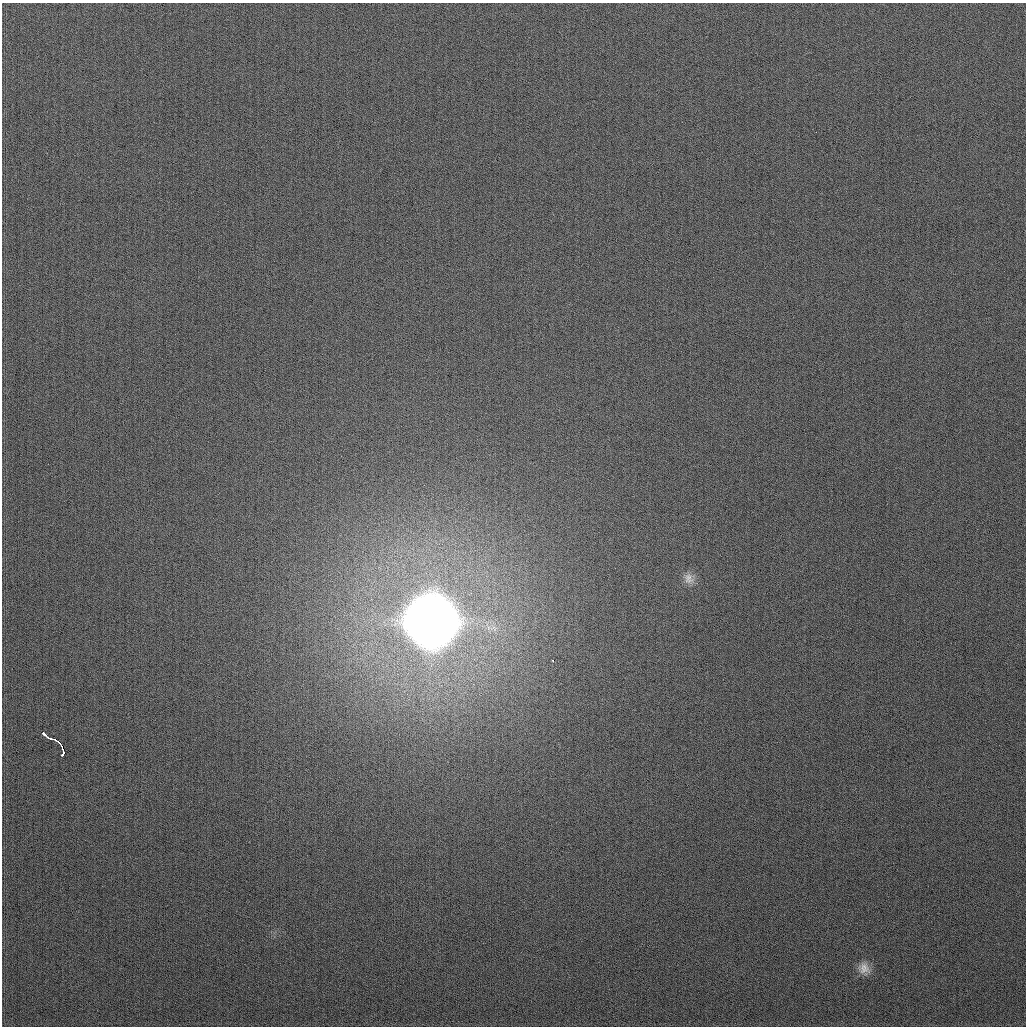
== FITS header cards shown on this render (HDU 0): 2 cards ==
NAXIS1  =                 1024
NAXIS2  =                 1024

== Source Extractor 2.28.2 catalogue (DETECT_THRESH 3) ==
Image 1024 x 1024 px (HDU 0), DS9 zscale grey, 1 PNG px = 1 image px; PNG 1028 x 1028 px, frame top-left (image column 1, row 1024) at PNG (2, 3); no overlay
Background 265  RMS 10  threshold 31.5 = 3 sigma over >= 5 px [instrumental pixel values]
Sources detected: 8; all 8 listed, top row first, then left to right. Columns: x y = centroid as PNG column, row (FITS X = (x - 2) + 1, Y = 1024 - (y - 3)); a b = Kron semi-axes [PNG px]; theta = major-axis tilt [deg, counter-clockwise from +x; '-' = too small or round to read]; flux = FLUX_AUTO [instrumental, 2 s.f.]
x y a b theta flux
689 578 16 13 -66 6.6e+03
431 621 22 21 - 6.5e+06
553 660 3 3 - 2.9e+03
44 734 7 3 -42 4.7e+03
49 738 11 3 -12 8.2e+03
61 746 14 3 -55 1.8e+04
63 754 4 3 - 4.9e+03
864 968 16 14 -27 7.6e+03